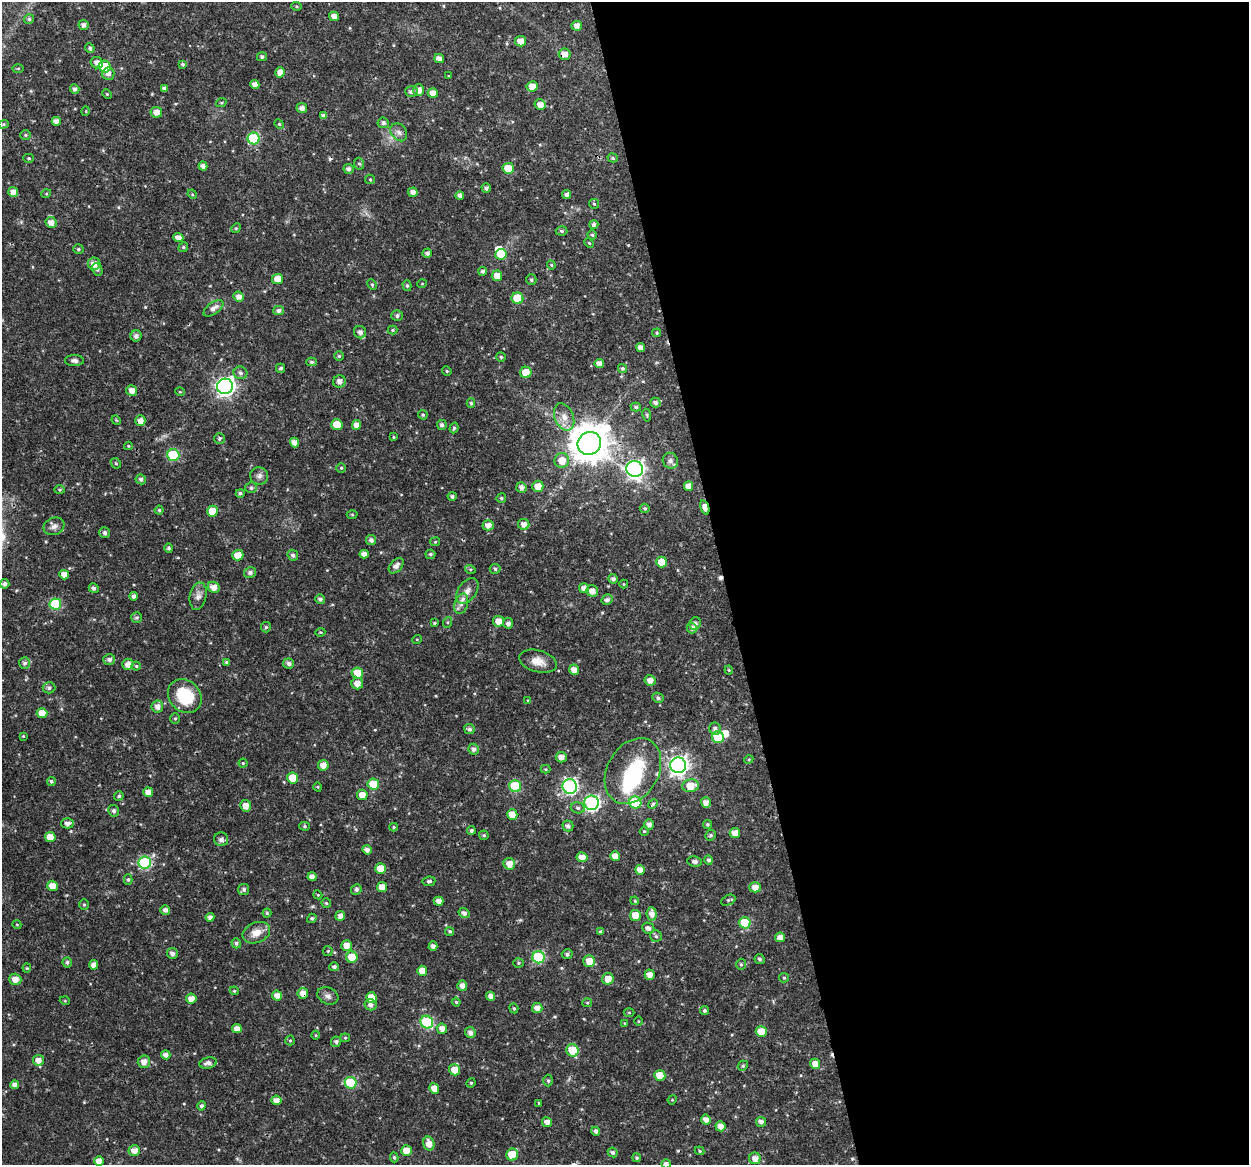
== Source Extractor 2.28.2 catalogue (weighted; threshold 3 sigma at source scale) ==
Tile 8 of 4 x 4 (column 4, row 2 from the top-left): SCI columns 3743-4989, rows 2364-3526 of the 4991 x 4774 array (HDU 1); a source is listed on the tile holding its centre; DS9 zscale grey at full resolution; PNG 1251 x 1167 px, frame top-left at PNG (2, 2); each listed source drawn as its Kron ellipse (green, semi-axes under 4 px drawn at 4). Shown black and unused: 42% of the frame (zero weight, under 3 of 4 exposures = <1% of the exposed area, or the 3 px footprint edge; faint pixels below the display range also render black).
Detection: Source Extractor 2.28.2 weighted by HDU 2 'WHT'; one run over the whole footprint, this tile lists its part. Background 0.0238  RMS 0.0018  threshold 0.00808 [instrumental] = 3 sigma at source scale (4.5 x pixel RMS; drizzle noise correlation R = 1.50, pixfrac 1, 0.0396/0.0396 arcsec/px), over >= 5 px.
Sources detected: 372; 3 inside a brighter object's white glare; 5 cosmic-ray / hot-pixel residue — neither listed nor drawn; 4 inside a brighter listed object's ellipse — not listed separately; the other 360 listed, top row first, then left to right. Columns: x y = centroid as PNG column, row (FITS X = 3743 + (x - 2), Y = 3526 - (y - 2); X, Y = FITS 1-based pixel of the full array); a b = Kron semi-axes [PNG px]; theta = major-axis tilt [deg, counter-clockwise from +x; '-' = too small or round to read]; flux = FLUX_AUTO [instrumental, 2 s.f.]
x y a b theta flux
297 6 5 4 - 0.25
334 16 5 4 - 1.1
29 19 5 4 - 0.37
83 25 5 5 - 0.64
577 26 5 5 - 1.1
521 41 5 5 - 1.4
90 48 5 4 - 0.53
564 54 6 6 - 1.3
262 57 5 4 - 0.42
439 59 5 4 - 0.92
97 63 6 5 - 0.94
182 64 4 4 - 0.27
105 67 6 5 - 7.1
18 68 6 4 1 0.17
280 72 5 5 - 1.2
108 74 6 6 - 0.75
448 76 4 3 - 0.13
255 84 4 4 - 1
532 86 5 5 - 1.7
164 88 4 4 - 0.69
75 89 5 4 - 0.62
419 90 5 5 - 1.3
411 92 6 5 - 0.6
433 93 5 5 - 1.7
107 94 5 3 - 0.17
221 103 5 3 - 0.18
540 105 5 5 - 1.3
302 108 5 5 - 0.82
86 111 5 3 - 0.14
156 112 5 5 - 1.2
323 116 4 4 - 0.57
56 121 4 4 - 0.87
383 123 5 5 - 0.56
3 124 5 4 - 0.23
279 124 5 4 - 0.21
399 132 9 7 -52 0.84
25 135 5 5 - 0.25
254 139 6 6 - 13
29 158 5 4 - 0.27
613 158 5 4 - 0.32
359 164 6 5 - 0.27
203 166 4 4 - 0.87
508 168 5 5 - 4.3
348 169 5 5 - 0.58
370 179 5 4 - 0.2
486 188 5 4 - 0.48
13 192 5 5 - 1.3
413 192 5 4 - 0.98
46 194 5 3 - 0.16
192 194 5 4 - 0.18
567 194 4 4 - 0.66
460 196 4 4 - 0.7
594 204 5 4 - 0.23
51 222 5 5 - 1.2
594 224 4 4 - 0.56
236 228 5 4 - 0.2
561 231 6 4 -4 0.35
592 235 4 4 - 0.28
178 238 5 4 - 1.1
589 243 5 3 - 0.18
183 247 5 4 - 0.25
78 249 5 5 - 0.3
427 253 5 4 - 0.62
501 254 6 5 - 4.9
94 264 6 6 - 1.4
551 265 5 4 - 0.22
97 269 6 5 - 0.41
483 271 4 4 - 0.49
497 276 5 5 - 1.7
278 279 5 5 - 1.7
531 280 5 5 - 0.37
422 284 4 3 - 0.13
372 285 6 4 -63 0.29
407 286 5 4 - 0.33
239 296 5 5 - 1
517 298 6 5 - 5.9
213 308 11 6 36 0.94
278 310 5 4 - 0.57
397 316 5 5 - 0.47
392 330 5 4 - 0.21
360 332 6 6 - 0.84
657 333 4 4 - 0.24
136 336 5 5 - 0.67
641 347 4 4 - 0.96
339 356 5 5 - 0.27
501 357 5 4 - 0.27
74 360 9 5 -2 0.59
311 362 5 4 - 0.34
599 364 5 4 - 1.2
280 368 4 4 - 0.35
622 368 5 4 - 0.35
447 371 5 4 - 0.25
526 372 5 5 - 3.3
240 373 7 6 - 0.55
339 381 6 6 - 0.99
225 386 8 7 - 77
132 390 5 5 - 1.3
180 392 5 3 - 0.17
471 403 5 4 - 0.27
655 403 5 5 - 0.62
636 407 5 4 - 0.33
423 415 5 4 - 0.28
647 415 6 4 -81 0.25
564 417 14 9 -67 1.7
116 420 5 3 - 0.18
140 421 5 5 - 1.2
337 424 6 5 - 2.8
357 425 5 4 - 1.2
442 425 5 5 - 0.54
454 428 5 4 - 0.31
394 437 4 3 - 0.18
219 439 5 5 - 0.3
295 443 5 4 - 1.2
589 443 12 11 - 490
128 446 4 4 - 0.18
173 455 6 6 - 12
562 461 7 7 - 2.4
670 461 8 7 - 0.62
116 463 5 4 - 0.25
341 468 5 5 - 0.27
635 469 8 8 - 63
259 476 9 8 - 0.75
141 479 5 5 - 0.53
538 486 5 5 - 2
688 486 5 4 - 1.3
521 487 5 5 - 0.83
251 488 6 5 - 0.4
59 490 5 4 - 0.26
240 493 4 4 - 0.44
452 496 4 4 - 0.42
501 498 5 5 - 0.34
705 507 7 4 -70 3.1
645 508 5 5 - 0.29
159 510 4 4 - 0.31
212 511 5 5 - 2.4
352 515 5 3 - 0.19
524 524 5 5 - 1
488 525 5 5 - 1.1
54 526 10 8 20 0.89
105 533 5 5 - 0.51
371 540 5 5 - 0.64
435 542 5 4 - 0.22
169 548 5 4 - 0.38
364 554 4 4 - 1
430 554 5 4 - 0.31
238 555 5 5 - 1.9
293 555 5 5 - 0.56
662 562 5 5 - 2.2
396 566 9 6 48 0.92
470 569 5 3 - 0.26
495 569 5 5 - 0.36
250 572 6 5 - 0.63
64 575 5 4 - 1.3
613 579 5 4 - 0.58
5 584 4 4 - 0.59
624 584 4 4 - 0.18
214 587 6 5 - 1.3
94 588 5 4 - 0.53
584 588 5 5 - 1.1
467 591 14 9 55 1.4
592 591 6 5 - 1.2
134 596 4 4 - 0.54
198 596 14 8 78 1.1
320 599 5 4 - 0.5
607 600 6 5 - 0.61
55 604 6 5 - 9.5
461 604 10 6 72 0.98
137 617 5 5 - 0.3
498 621 5 5 - 1.5
448 622 5 3 - 0.21
434 623 4 3 - 0.23
508 623 5 5 - 0.61
695 624 6 5 - 0.66
266 627 5 5 - 0.28
692 628 5 5 - 0.66
320 632 5 3 - 0.2
417 639 5 3 - 0.16
109 659 6 5 - 0.6
538 661 19 11 -15 2
227 662 4 4 - 0.41
25 663 6 5 - 0.5
289 663 5 5 - 0.65
128 664 5 5 - 1.2
136 666 4 4 - 0.24
574 670 5 5 - 1.3
729 670 4 4 - 0.18
357 673 6 5 - 3
650 680 5 5 - 1.1
357 683 6 5 - 1.5
49 688 6 5 - 0.47
185 696 18 15 -44 7.9
658 698 6 5 - 0.41
528 700 4 4 - 0.18
157 707 6 6 - 1
42 713 5 5 - 2
175 719 5 5 - 0.26
469 729 5 5 - 0.49
715 729 6 5 - 0.54
23 736 4 4 - 0.19
718 737 6 6 - 7.7
473 749 5 5 - 0.65
561 757 5 5 - 1.1
749 759 4 3 - 0.18
243 763 4 4 - 0.21
323 765 5 5 - 1.4
678 765 8 8 - 86
546 769 5 4 - 0.2
633 771 35 25 60 13
293 778 5 5 - 4
51 781 4 4 - 0.41
373 784 6 5 - 5.3
515 786 6 6 - 9.7
570 786 7 7 - 34
690 786 8 6 8 2.8
318 787 5 3 - 0.16
148 792 5 4 - 1.5
362 795 5 5 - 1.8
119 796 5 4 - 0.34
635 802 6 6 - 11
706 802 5 5 - 1.2
592 803 7 7 - 38
653 804 5 4 - 0.26
246 806 5 5 - 1.4
578 808 7 5 -14 0.47
114 811 5 5 - 0.49
512 814 5 5 - 2.1
67 823 6 5 - 0.83
649 824 5 5 - 0.8
707 825 4 4 - 0.27
305 826 5 4 - 0.25
568 826 5 5 - 0.62
394 827 4 4 - 0.21
471 830 4 4 - 0.42
644 831 4 4 - 0.2
735 833 5 5 - 1.4
484 835 5 4 - 0.28
711 835 5 5 - 0.36
50 837 5 5 - 2
221 839 7 7 - 0.78
367 850 5 4 - 0.86
615 856 5 5 - 1.5
582 857 5 5 - 1.5
709 860 4 4 - 0.43
694 861 7 5 -7 0.48
145 862 6 6 - 19
509 864 6 5 - 1.6
381 868 5 5 - 2.4
640 870 5 5 - 1.5
312 877 4 4 - 0.89
128 879 5 4 - 0.29
429 881 6 4 8 0.39
52 886 5 5 - 1.6
382 887 5 5 - 1.6
755 887 5 5 - 1.2
244 889 5 5 - 0.48
356 889 5 5 - 0.51
318 895 4 3 - 0.16
728 900 8 5 25 0.28
438 901 5 4 - 0.94
635 901 4 3 - 0.18
326 903 5 4 - 0.25
84 905 5 4 - 0.25
165 910 5 5 - 0.69
267 913 4 4 - 0.28
464 913 5 4 - 0.73
652 914 7 5 -83 1.1
635 915 5 5 - 2.4
340 916 5 4 - 0.95
210 917 4 4 - 0.72
312 918 5 4 - 0.31
745 923 6 5 - 8.6
17 925 4 3 - 0.14
648 928 6 5 - 0.67
450 931 4 4 - 0.3
601 931 4 3 - 0.28
256 933 14 10 23 2
656 936 6 5 - 0.39
780 937 5 5 - 1.3
236 943 5 5 - 0.4
347 946 5 5 - 2.1
433 946 5 4 - 0.68
328 951 5 4 - 0.2
172 953 5 5 - 0.76
567 954 5 5 - 0.48
352 957 6 5 - 3.6
539 957 6 6 - 15
760 959 5 5 - 0.33
589 961 6 5 - 2.2
67 962 5 4 - 0.37
518 963 5 4 - 0.25
741 964 5 5 - 0.32
94 965 5 4 - 0.97
334 967 4 4 - 0.48
27 968 4 4 - 0.18
422 971 5 5 - 1.6
650 975 5 5 - 1.4
784 978 5 4 - 0.25
15 979 6 5 - 1.4
608 979 6 5 - 2
462 986 5 5 - 0.97
234 991 4 4 - 0.2
303 993 5 5 - 1.5
277 996 5 5 - 1.2
328 996 11 8 -27 0.82
491 996 5 4 - 1
371 997 5 5 - 2.3
191 998 5 5 - 1.4
65 1001 5 3 - 0.15
456 1002 4 4 - 0.22
587 1003 5 4 - 0.21
371 1005 6 5 - 0.68
514 1008 5 4 - 0.25
537 1008 5 5 - 1.2
704 1011 4 4 - 0.34
629 1012 5 3 - 0.17
638 1021 5 3 - 0.15
427 1022 7 6 - 15
625 1023 4 3 - 0.22
237 1029 5 4 - 1.2
442 1029 5 5 - 1.1
470 1032 5 5 - 0.73
761 1032 5 5 - 3.2
316 1035 4 3 - 0.16
345 1038 5 4 - 0.21
290 1040 5 4 - 0.24
336 1042 5 5 - 0.51
572 1050 6 6 - 4.8
166 1055 4 4 - 0.85
38 1060 5 5 - 1.2
144 1062 6 6 - 1.3
208 1063 9 5 10 0.87
815 1064 5 5 - 1.6
743 1066 5 4 - 0.29
455 1070 6 5 - 2.1
660 1075 5 5 - 3
548 1081 6 4 -88 0.34
351 1083 6 6 - 11
471 1083 5 4 - 0.22
15 1085 4 4 - 0.87
434 1089 5 5 - 1.9
276 1100 5 4 - 1.3
672 1100 5 4 - 0.16
539 1103 3 3 - 0.22
202 1106 5 4 - 0.43
706 1120 5 4 - 1.1
547 1122 5 5 - 1
761 1122 5 5 - 0.71
720 1126 5 5 - 1.4
596 1131 4 4 - 0.58
429 1144 7 5 -75 1.4
134 1150 6 5 - 1.3
406 1151 5 5 - 3.1
699 1151 5 4 - 0.22
613 1152 5 4 - 0.45
512 1155 6 6 - 5.2
394 1157 5 4 - 0.29
637 1158 4 4 - 0.26
755 1158 6 5 - 1.2
99 1161 5 5 - 1.5
666 1164 4 4 - 0.64
Overlapping masked pixels (flux is a lower limit): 4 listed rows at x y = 564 54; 705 507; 145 862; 303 993
Isophote crosses this tile's border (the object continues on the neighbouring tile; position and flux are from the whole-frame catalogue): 1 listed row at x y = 666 1164